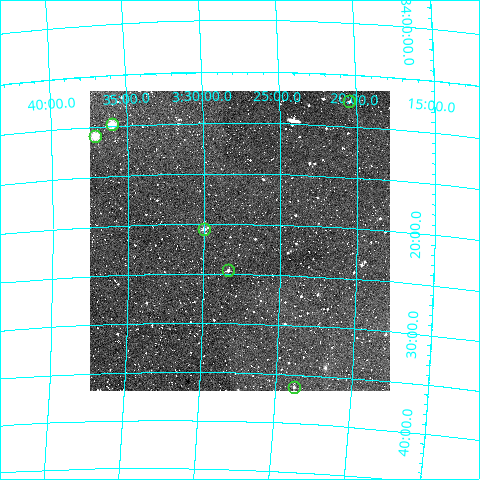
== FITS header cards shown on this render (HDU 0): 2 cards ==
NAXIS1  =                  300
NAXIS2  =                  300

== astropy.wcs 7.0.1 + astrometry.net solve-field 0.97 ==
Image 300 x 300 px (HDU 0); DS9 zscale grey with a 90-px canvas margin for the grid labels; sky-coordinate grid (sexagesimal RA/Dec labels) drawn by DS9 from the SOLVED WCS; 6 Tycho-2 reference stars matched to detected sources circled (green)
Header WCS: RA---TAN/DEC--TAN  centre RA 03:27:35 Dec -84:22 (51.90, -84.36 deg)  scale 6 arcsec/px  FOV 30.0' x 30.0'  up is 0 deg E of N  parity normal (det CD < 0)
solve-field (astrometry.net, Tycho-2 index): VERIFIED the header's WCS against the Tycho-2 star catalogue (verified at 2 index scales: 6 matches each, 0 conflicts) and refined it, rather than solving blind
Solved WCS: RA---TAN-SIP/DEC--TAN-SIP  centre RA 03:27:40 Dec -84:22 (51.92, -84.36 deg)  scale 5.8 x 6 arcsec/px (non-square pixels)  FOV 29.0' x 30.0'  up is +1 deg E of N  parity normal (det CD < 0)
The solver's refit moves the header's centre by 6.5 arcsec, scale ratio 0.9662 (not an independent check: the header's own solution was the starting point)
Tycho-2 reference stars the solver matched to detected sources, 6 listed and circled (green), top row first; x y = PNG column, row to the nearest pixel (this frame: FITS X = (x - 90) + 1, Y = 300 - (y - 91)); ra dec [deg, ICRS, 3 dp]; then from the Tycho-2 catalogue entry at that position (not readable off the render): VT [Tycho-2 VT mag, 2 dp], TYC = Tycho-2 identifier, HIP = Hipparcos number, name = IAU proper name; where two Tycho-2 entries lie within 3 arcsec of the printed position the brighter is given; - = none
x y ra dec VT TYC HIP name
349 101 50.111 -84.127 11.87 9491-394-1 - -
112 124 53.991 -84.163 9.60 9491-1158-1 16781 -
95 136 54.272 -84.182 9.58 9491-488-1 - -
204 229 52.502 -84.342 10.52 9491-250-1 - -
228 270 52.094 -84.411 11.17 9495-641-1 - -
294 387 50.938 -84.604 12.21 9495-1105-1 - -